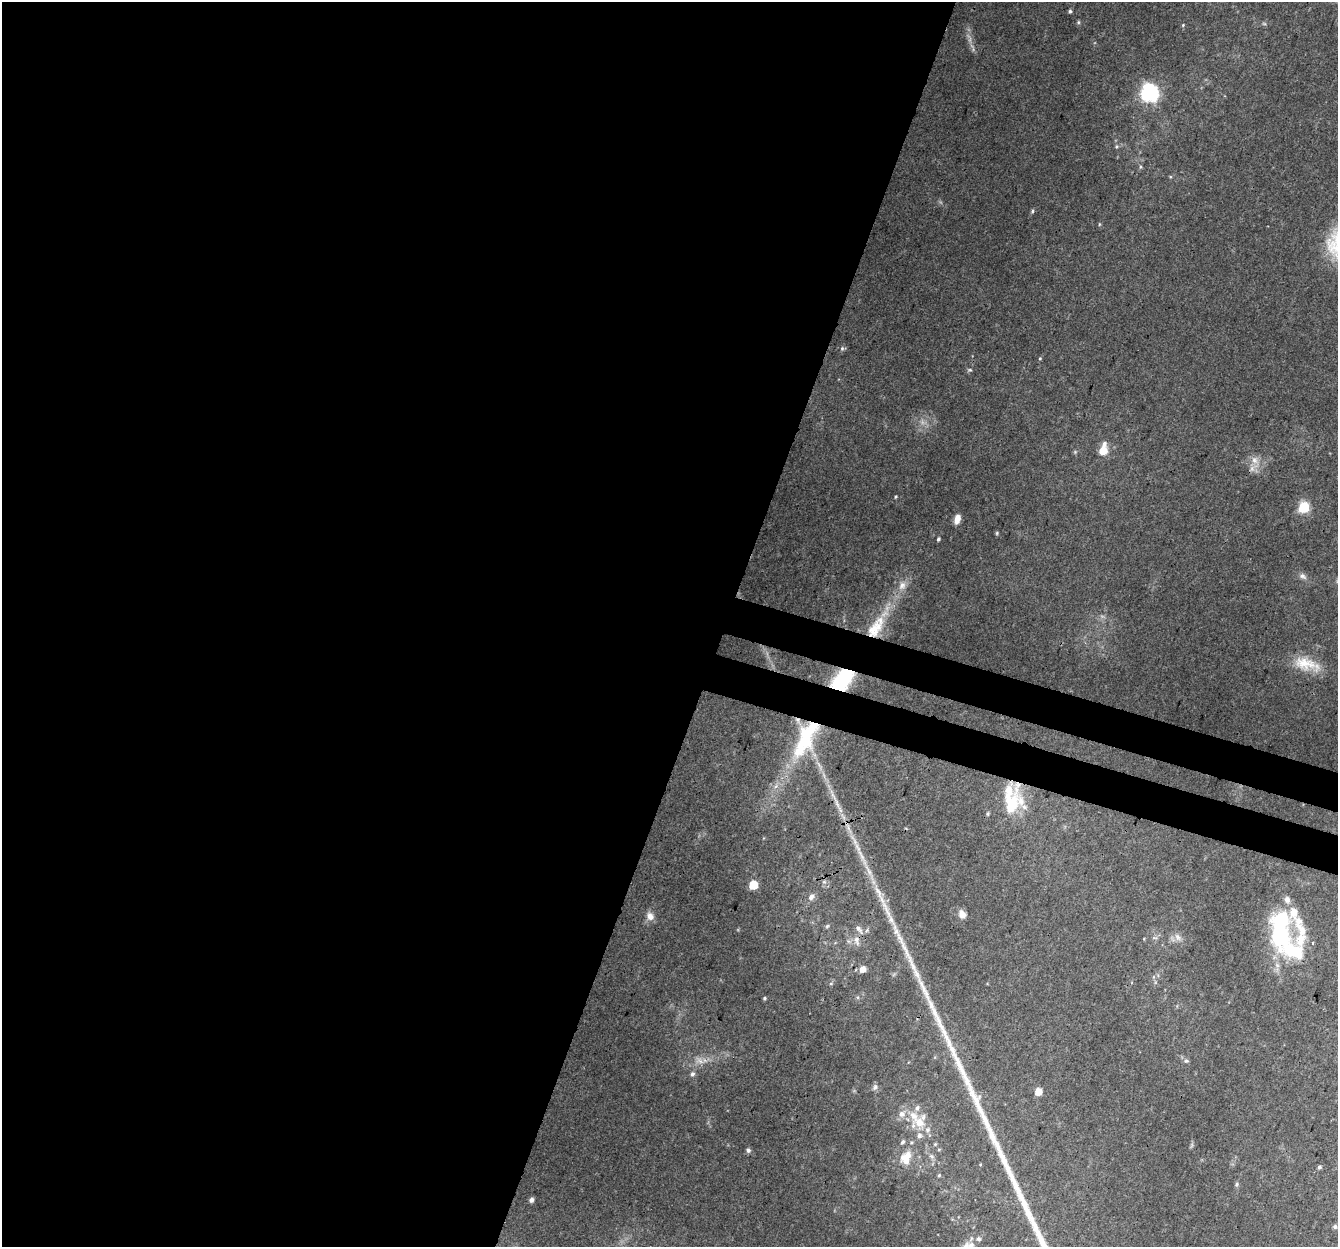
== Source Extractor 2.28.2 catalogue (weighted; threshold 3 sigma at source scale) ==
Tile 5 of 4 x 4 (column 1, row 2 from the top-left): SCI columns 21-1356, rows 2763-4007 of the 5396 x 5587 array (HDU 1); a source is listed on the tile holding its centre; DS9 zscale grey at full resolution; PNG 1340 x 1249 px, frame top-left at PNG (2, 2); no overlay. Shown black and unused: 57% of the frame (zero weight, under 3 of 4 exposures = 5% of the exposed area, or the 3 px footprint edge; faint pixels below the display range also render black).
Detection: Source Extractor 2.28.2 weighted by HDU 2 'WHT'; one run over the whole footprint, this tile lists its part. Background 0.0915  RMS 0.0058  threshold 0.0259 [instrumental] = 3 sigma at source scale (4.5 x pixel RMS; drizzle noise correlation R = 1.50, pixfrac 1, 0.0396/0.0396 arcsec/px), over >= 5 px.
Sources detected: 85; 5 too faint to see at this stretch — not listed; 19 inside a brighter listed object's ellipse — not listed separately; the other 61 listed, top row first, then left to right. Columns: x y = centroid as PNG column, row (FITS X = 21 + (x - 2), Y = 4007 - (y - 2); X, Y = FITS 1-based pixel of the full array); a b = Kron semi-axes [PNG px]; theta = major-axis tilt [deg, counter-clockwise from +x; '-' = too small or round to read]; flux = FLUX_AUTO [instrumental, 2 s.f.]
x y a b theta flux
1070 11 5 4 - 1.1
1078 22 5 5 - 0.85
1183 25 5 4 - 0.6
1149 93 7 7 - 200
1140 167 6 4 90 0.77
1032 211 6 4 69 0.98
1099 224 5 3 - 0.59
842 348 6 5 - 1.2
1040 358 4 4 - 0.63
970 370 7 5 18 1
1103 450 7 7 - 11
1075 452 6 4 46 0.86
1255 460 15 9 -53 5.5
896 497 4 3 - 0.61
1304 507 6 6 - 54
957 519 10 6 74 5
997 533 5 4 - 0.73
938 539 4 4 - 0.99
1303 576 11 7 -33 2.6
902 585 13 10 66 5.4
876 627 39 17 58 28
1306 664 37 16 -16 16
842 680 26 16 46 35
806 738 59 22 63 53
837 803 25 5 -66 6.1
1011 804 44 18 75 25
988 814 5 5 - 0.89
861 856 37 6 -64 11
824 882 7 5 -42 1.5
753 885 6 5 - 21
811 897 10 8 52 2.7
962 914 10 8 -65 4.1
650 916 11 9 -59 4.4
827 926 6 5 - 0.92
1280 929 46 21 89 70
1178 937 12 7 -56 3.4
1155 938 7 4 -18 1
857 940 14 7 -80 4
1313 943 3 3 - 0.85
862 969 5 5 - 6.3
831 984 6 4 1 0.78
858 997 6 4 72 0.84
764 998 5 4 - 0.83
699 1060 12 8 -38 4
1186 1061 7 5 -18 1.3
692 1074 6 6 - 1.8
875 1087 9 7 59 1.9
1038 1092 5 5 - 9.5
902 1114 10 9 - 4.2
919 1122 16 13 -63 11
903 1142 6 5 - 1.3
935 1144 5 4 - 0.68
748 1150 7 6 - 1.4
932 1156 8 6 -43 1.7
906 1160 15 10 -53 7.9
1319 1167 4 4 - 1.3
939 1175 5 4 - 0.74
1237 1184 6 6 - 1.1
531 1200 5 5 - 2.2
1335 1227 6 5 - 1.3
971 1245 21 10 70 6.8
Overlapping masked pixels (flux is a lower limit): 5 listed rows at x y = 876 627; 842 680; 806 738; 1011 804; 861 856
Isophote crosses this tile's border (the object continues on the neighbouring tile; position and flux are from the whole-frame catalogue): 1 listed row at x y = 971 1245
Unlisted compact peaks at least as high as the median listed source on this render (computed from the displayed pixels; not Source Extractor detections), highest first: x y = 896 931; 931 1006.